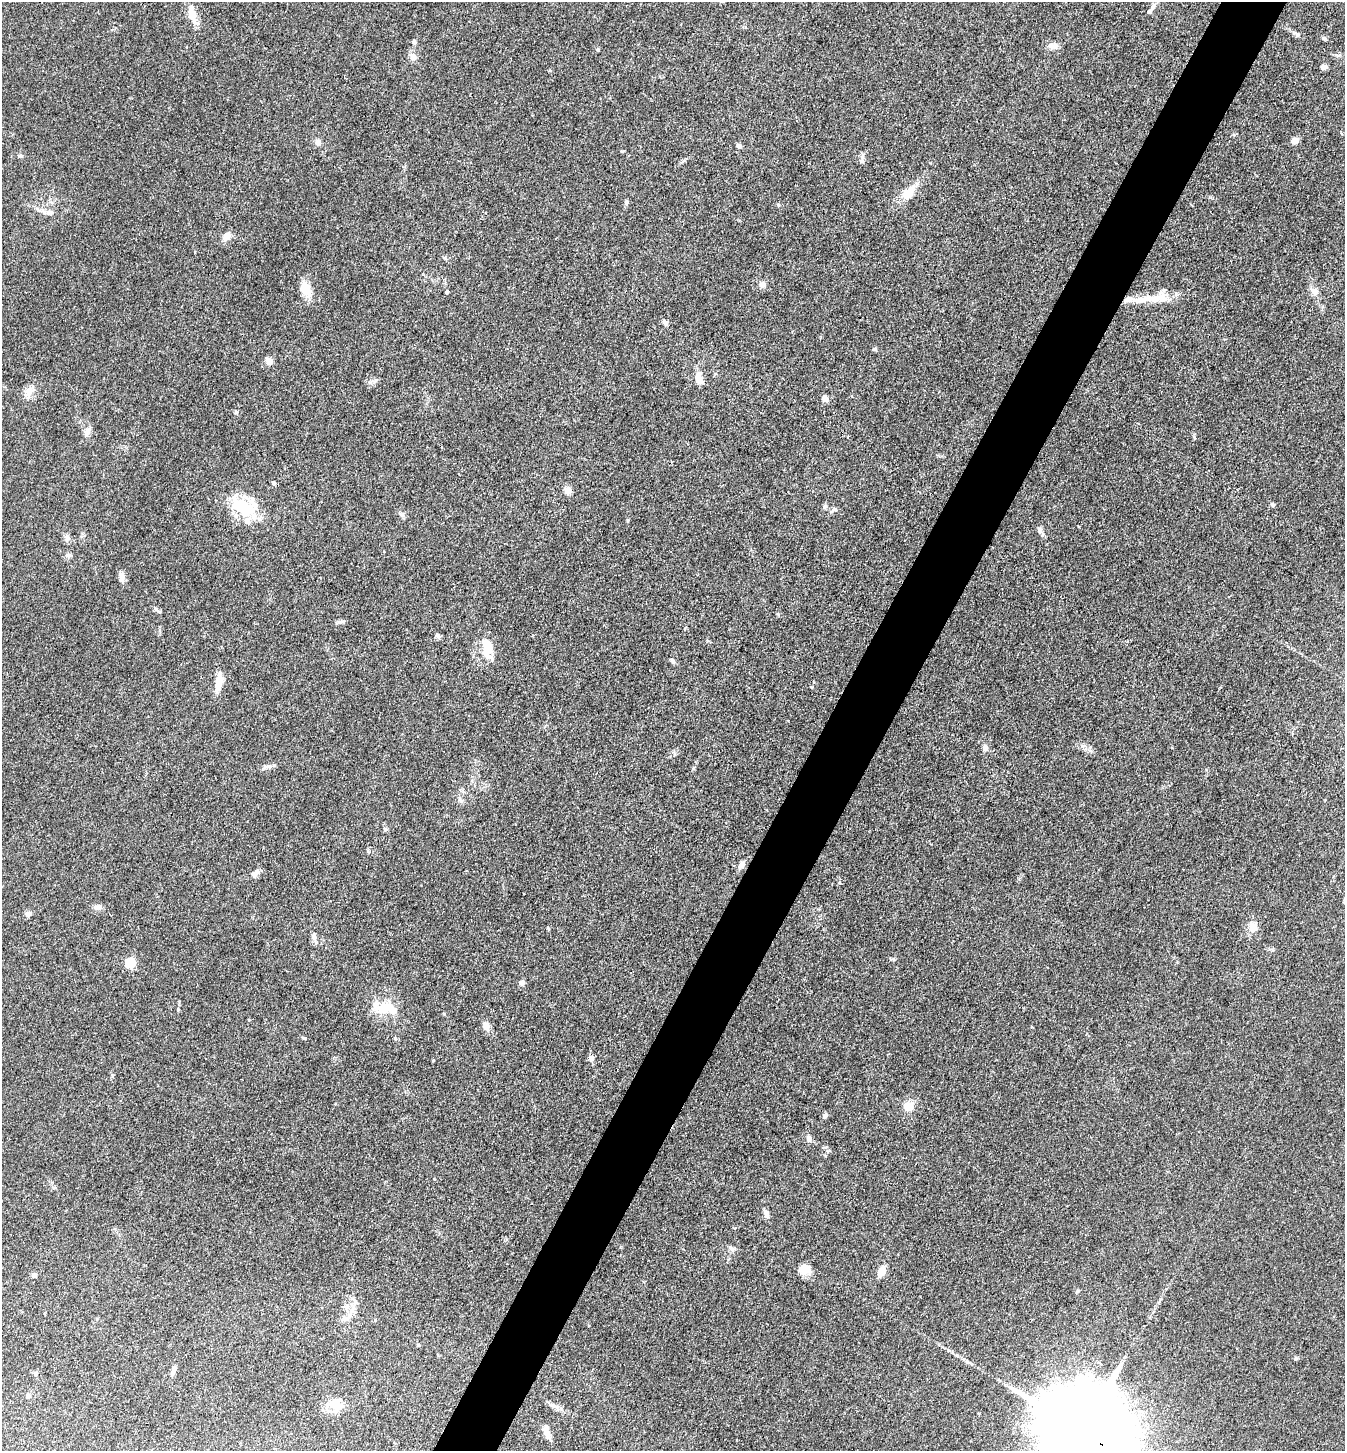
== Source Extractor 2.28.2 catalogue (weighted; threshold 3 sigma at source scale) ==
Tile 10 of 4 x 4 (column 2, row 3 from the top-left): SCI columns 1631-2973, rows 1452-2900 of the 5808 x 5800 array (HDU 1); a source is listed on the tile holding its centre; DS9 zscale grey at full resolution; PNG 1347 x 1453 px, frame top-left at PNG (2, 2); no overlay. Shown black and unused: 5% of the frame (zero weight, under 3 of 4 exposures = <1% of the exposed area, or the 3 px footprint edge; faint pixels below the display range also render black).
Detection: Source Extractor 2.28.2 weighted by HDU 2 'WHT'; one run over the whole footprint, this tile lists its part. Background 0.0794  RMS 0.0061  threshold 0.0276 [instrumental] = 3 sigma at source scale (4.5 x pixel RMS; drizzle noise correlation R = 1.50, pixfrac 1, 0.05/0.05 arcsec/px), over >= 5 px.
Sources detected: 86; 1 inside a brighter object's white glare — not listed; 5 inside a brighter listed object's ellipse — not listed separately; the other 80 listed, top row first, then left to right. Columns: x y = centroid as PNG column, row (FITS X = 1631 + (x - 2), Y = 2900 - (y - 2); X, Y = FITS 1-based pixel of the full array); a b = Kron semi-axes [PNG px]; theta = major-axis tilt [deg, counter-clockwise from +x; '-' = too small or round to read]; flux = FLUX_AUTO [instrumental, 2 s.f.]
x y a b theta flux
1152 7 13 5 58 2.5
192 14 16 8 -75 9.7
1297 35 6 4 90 0.91
1324 38 6 5 - 1.1
414 42 6 4 -76 1.3
1053 46 14 8 3 3.4
598 49 5 4 - 0.74
413 57 10 8 -48 3.1
1324 67 6 6 - 2.2
1294 141 7 6 - 4.5
318 142 8 8 - 2.4
739 146 6 5 - 1.9
21 156 8 4 1 0.93
861 161 7 5 -21 1.5
909 192 21 13 53 9.2
626 202 7 5 71 1.3
50 212 9 7 -2 2.4
226 237 10 8 53 4.7
763 284 9 9 - 2.5
306 289 22 13 -63 8.9
1314 291 11 9 -42 3.5
447 292 4 4 - 0.68
1157 298 33 14 13 13
665 323 9 5 -61 1.7
874 349 6 4 18 1
269 361 9 6 -52 4.2
699 379 17 8 -72 6.1
29 391 17 9 45 5.4
825 398 6 6 - 3.1
87 431 11 8 -87 3
273 483 5 5 - 1.2
568 490 9 8 - 3.9
1273 505 7 5 -41 1.1
825 506 6 5 - 1.2
245 508 33 23 -20 27
834 509 7 5 -15 1.5
402 515 10 6 -29 1.6
1040 530 10 7 -66 1.8
67 537 10 7 -80 2.1
68 555 8 6 -24 1.6
121 576 15 7 -74 3.1
156 609 7 6 - 1.3
341 622 11 4 1 1.5
438 636 8 5 -56 1.5
487 647 27 11 -76 12
672 661 7 5 -45 1.5
219 682 17 7 83 9.8
1083 746 7 4 19 1.3
985 748 9 7 -85 2.4
267 767 15 5 9 2.2
461 800 7 4 -18 1.2
385 829 6 5 - 1
742 864 11 6 57 3
255 873 10 7 48 3.2
98 907 10 7 13 2.8
28 914 8 7 - 1.9
1253 927 9 8 - 7.2
314 936 8 7 - 2.1
129 963 5 5 - 35
521 983 6 5 - 2.4
383 1008 20 12 24 13
178 1010 5 4 - 0.72
486 1026 11 8 -82 3.6
304 1038 4 4 - 0.76
591 1058 8 8 - 1.9
909 1106 12 11 - 6.5
825 1116 8 5 58 1.8
809 1138 9 6 -83 2.2
766 1213 9 7 -74 2
732 1249 8 6 -30 1.8
805 1269 15 11 11 6.8
882 1271 11 8 60 5.4
34 1275 5 5 - 2.3
351 1312 19 6 61 4.9
173 1370 13 5 71 3
35 1374 7 5 -87 1.2
28 1396 8 6 -34 1.4
336 1405 15 12 -43 11
1082 1431 32 20 -36 20000
546 1432 17 7 -73 4.8
Overlapping masked pixels (flux is a lower limit): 2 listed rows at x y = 1157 298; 1082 1431
Isophote crosses this tile's border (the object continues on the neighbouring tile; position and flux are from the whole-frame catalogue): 1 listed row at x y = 1082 1431
Unlisted compact peaks at least as high as the median listed source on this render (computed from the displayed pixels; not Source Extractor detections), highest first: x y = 1194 437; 778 205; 893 959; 236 412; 1295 1359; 370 382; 628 520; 839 883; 548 928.